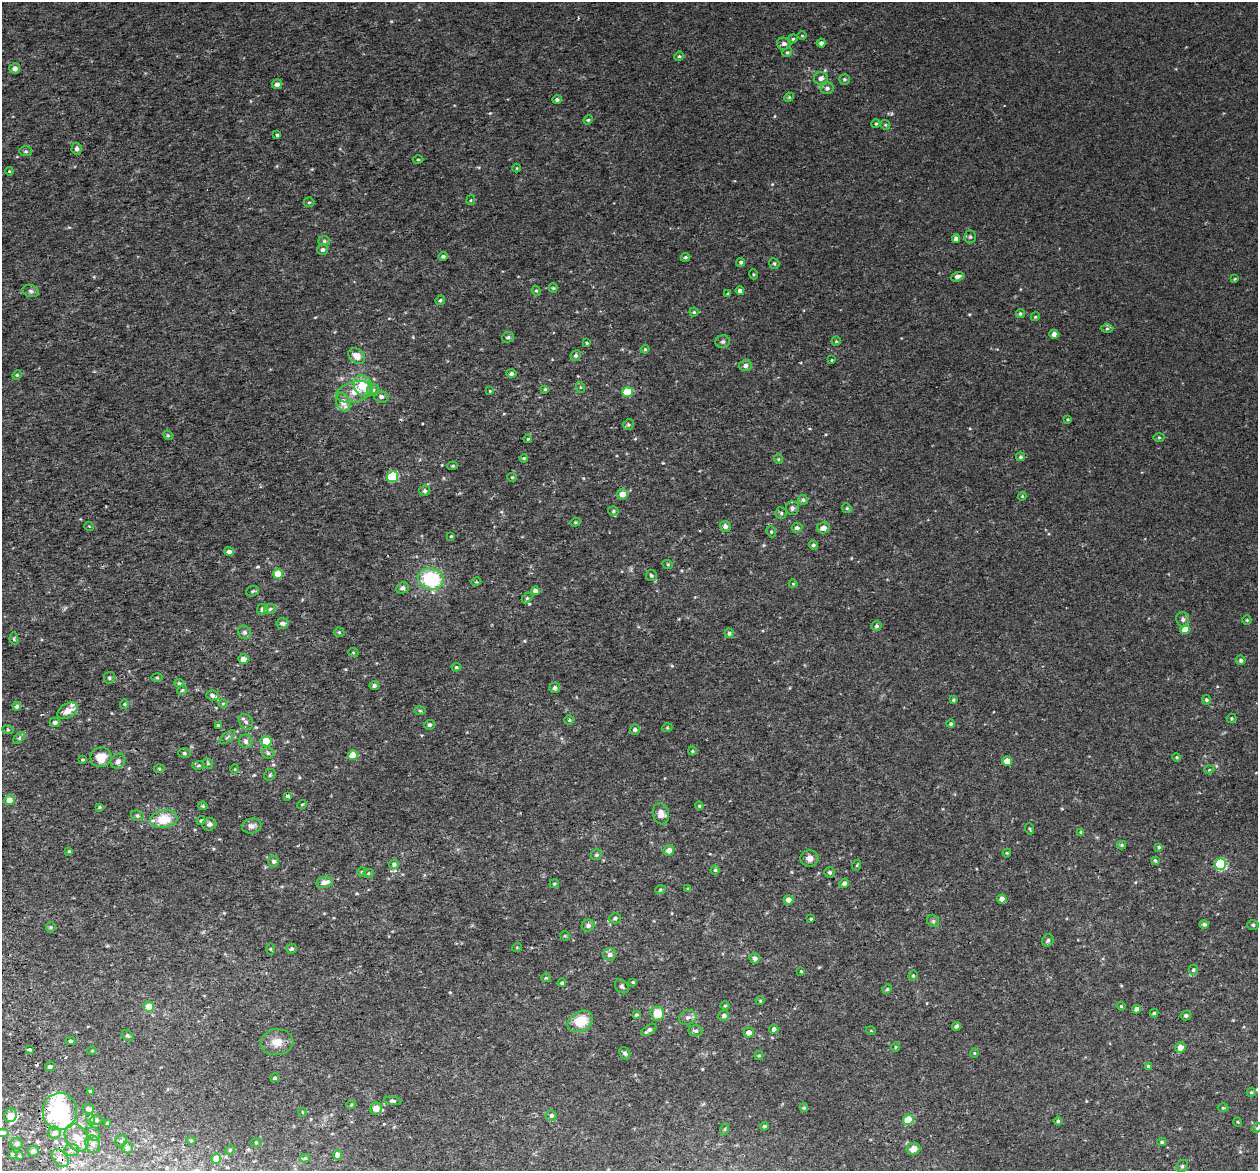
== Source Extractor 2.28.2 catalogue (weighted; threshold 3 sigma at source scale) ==
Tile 7 of 4 x 4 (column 3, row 2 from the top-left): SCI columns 2569-3824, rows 2440-3608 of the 5136 x 4831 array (HDU 1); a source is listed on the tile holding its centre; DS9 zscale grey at full resolution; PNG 1260 x 1173 px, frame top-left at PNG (2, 2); each listed source drawn as its Kron ellipse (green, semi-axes under 4 px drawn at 4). Shown black and unused: <1% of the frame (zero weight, under 2 of 3 exposures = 3% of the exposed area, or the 3 px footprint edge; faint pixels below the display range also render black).
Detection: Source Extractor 2.28.2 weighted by HDU 2 'WHT'; one run over the whole footprint, this tile lists its part. Background 0.00261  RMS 0.0026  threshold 0.0119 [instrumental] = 3 sigma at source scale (4.5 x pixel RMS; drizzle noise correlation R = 1.50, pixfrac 1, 0.0396/0.0396 arcsec/px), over >= 5 px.
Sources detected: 304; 1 cosmic-ray / hot-pixel residue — neither listed nor drawn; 8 inside a brighter listed object's ellipse — not listed separately; the other 295 listed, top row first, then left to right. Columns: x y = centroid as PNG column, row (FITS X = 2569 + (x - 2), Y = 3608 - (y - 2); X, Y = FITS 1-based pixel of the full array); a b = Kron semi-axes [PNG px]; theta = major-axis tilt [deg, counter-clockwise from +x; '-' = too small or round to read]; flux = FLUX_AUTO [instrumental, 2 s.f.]
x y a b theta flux
802 36 5 3 - 0.21
793 39 5 4 - 0.37
821 43 4 4 - 0.89
784 44 7 6 - 0.82
787 52 5 4 - 0.37
679 56 5 4 - 0.3
15 68 5 5 - 1.2
821 78 7 6 - 1
844 79 5 5 - 0.47
277 84 5 5 - 1.1
827 88 6 5 - 0.8
789 97 5 4 - 0.26
557 99 4 4 - 0.59
588 120 5 4 - 0.32
876 124 4 4 - 0.32
885 125 5 4 - 0.35
277 135 3 3 - 0.61
77 149 5 5 - 0.91
25 151 6 5 - 0.44
418 160 5 3 - 0.26
517 168 4 3 - 0.19
9 171 4 3 - 0.22
471 200 5 4 - 0.3
309 202 5 4 - 0.35
970 237 6 5 - 0.51
956 239 4 4 - 1.2
324 241 5 5 - 0.47
323 249 5 5 - 0.75
443 256 5 4 - 0.55
685 257 4 4 - 0.39
741 262 4 4 - 0.48
774 263 6 4 -51 0.38
753 274 5 3 - 0.26
957 277 6 4 22 0.97
1235 279 3 3 - 0.24
553 288 4 4 - 0.33
31 291 8 6 -16 0.71
536 291 5 4 - 0.33
740 291 4 4 - 0.83
728 293 4 4 - 0.22
440 300 5 4 - 0.37
694 312 4 4 - 0.35
1020 314 4 4 - 0.39
1035 317 4 3 - 0.26
1107 329 6 4 2 0.41
1054 334 4 4 - 1.6
508 337 6 5 - 0.61
836 341 4 4 - 0.3
723 342 7 6 - 0.55
587 343 3 3 - 0.25
645 349 4 4 - 0.26
576 355 5 4 - 0.48
357 356 9 7 -37 2.6
832 360 3 2 - 0.21
745 365 6 5 - 1.1
511 373 5 4 - 0.66
17 375 5 4 - 0.25
363 386 10 8 -69 5.9
580 387 5 3 - 0.29
545 389 3 3 - 0.3
373 390 6 6 - 0.6
490 391 4 3 - 0.18
355 392 18 10 14 3.5
627 392 5 5 - 5.9
381 397 7 6 - 0.82
343 402 10 6 -68 2.6
1068 419 4 2 - 0.22
628 425 5 5 - 0.47
168 435 5 4 - 0.35
1159 437 5 3 - 0.29
528 439 4 3 - 0.25
1020 457 4 4 - 0.5
524 458 4 3 - 0.25
778 459 5 3 - 0.22
453 466 5 4 - 0.34
392 477 5 5 - 16
512 477 5 4 - 0.27
425 491 5 5 - 0.66
622 494 5 5 - 2.5
1022 496 4 4 - 0.28
803 500 5 5 - 0.45
792 508 7 6 - 0.84
847 508 5 4 - 0.35
613 511 5 4 - 0.43
781 513 6 5 - 0.47
575 522 5 4 - 0.33
89 526 5 3 - 0.21
725 526 5 5 - 1
797 528 5 4 - 0.65
823 528 6 5 - 1.7
771 532 6 4 -68 0.38
451 536 4 3 - 0.21
813 545 4 4 - 0.49
229 551 5 4 - 1
668 565 5 3 - 0.25
278 574 5 5 - 4.8
651 575 5 5 - 0.58
431 579 13 11 -16 16
476 582 5 3 - 0.25
793 584 4 4 - 0.22
402 588 6 5 - 0.76
252 591 6 5 - 0.43
535 591 4 4 - 1.2
527 598 6 4 45 0.33
262 609 5 5 - 0.87
270 609 6 5 - 0.51
1183 619 7 6 - 0.83
1247 620 5 4 - 0.3
282 623 6 5 - 0.88
876 626 5 5 - 0.59
1185 629 5 4 - 3.1
244 632 7 6 - 0.67
339 632 5 5 - 0.32
729 633 5 4 - 0.59
14 639 6 4 -82 0.31
353 652 5 3 - 0.25
243 659 5 5 - 2
1241 660 5 4 - 0.52
456 667 5 4 - 0.37
157 677 5 3 - 0.29
109 678 6 5 - 0.49
179 683 4 4 - 0.37
374 685 5 4 - 0.64
555 688 5 5 - 0.72
182 690 5 4 - 0.31
212 695 6 5 - 0.8
953 700 4 3 - 0.32
1206 700 5 4 - 0.39
223 703 5 3 - 0.32
124 704 4 4 - 0.27
17 706 4 4 - 0.68
67 711 11 7 30 2.1
420 711 6 3 -1 0.29
1231 718 5 4 - 0.32
569 720 4 4 - 0.35
55 722 5 4 - 0.76
246 722 8 6 -57 0.79
951 724 4 4 - 0.43
218 725 4 3 - 0.36
429 725 5 5 - 0.56
667 728 5 3 - 0.22
8 730 6 4 -19 0.27
635 730 5 4 - 0.67
227 737 9 3 40 0.39
19 738 7 4 46 0.39
246 741 7 6 - 0.94
266 741 5 5 - 5
692 751 4 4 - 0.27
184 753 6 5 - 0.42
268 753 5 5 - 0.46
353 755 5 5 - 4.2
101 757 10 10 - 3.6
1177 757 4 4 - 0.29
83 759 4 3 - 0.33
118 761 8 7 - 1.2
1007 761 5 4 - 3.1
208 763 5 4 - 0.33
199 765 6 4 7 0.35
159 769 5 3 - 0.3
235 769 5 3 - 0.19
1209 770 5 3 - 0.21
270 775 6 5 - 0.41
288 796 4 3 - 1.1
9 800 5 5 - 2.1
302 804 5 3 - 0.19
203 806 5 3 - 0.26
699 806 4 3 - 0.28
99 807 4 3 - 0.29
661 814 11 8 -74 2
137 816 6 5 - 0.44
164 819 13 9 7 6.5
201 821 4 3 - 0.35
209 824 7 6 - 0.77
252 826 10 7 13 1.1
1030 829 5 3 - 0.24
1081 832 4 4 - 0.37
1121 845 4 4 - 0.34
1159 847 4 4 - 0.3
669 850 5 5 - 1.5
69 851 4 3 - 0.25
1007 853 4 4 - 0.26
596 855 5 5 - 0.47
809 858 9 8 - 1.5
1155 860 3 3 - 0.93
273 861 6 5 - 0.78
394 864 5 4 - 0.61
1221 864 5 5 - 25
857 865 6 3 71 0.24
715 870 4 4 - 0.38
362 872 4 4 - 0.28
830 872 5 5 - 0.54
368 874 5 3 - 0.27
324 882 8 5 14 1.8
844 883 5 4 - 0.74
554 884 5 4 - 0.31
688 889 4 4 - 0.29
660 890 5 3 - 0.3
1002 899 5 4 - 1.2
789 900 5 4 - 1.4
615 918 6 5 - 0.53
811 919 4 3 - 0.27
933 921 6 5 - 0.48
1204 924 5 4 - 0.51
1253 925 6 5 - 0.39
588 926 6 6 - 0.93
51 927 5 5 - 0.32
565 936 5 4 - 0.27
1048 940 6 5 - 0.59
517 947 5 3 - 0.22
271 949 5 3 - 0.25
291 949 5 5 - 0.59
610 954 6 6 - 1.1
755 958 5 5 - 0.96
1193 970 5 4 - 0.41
801 971 4 3 - 0.23
913 976 5 4 - 0.34
546 978 5 4 - 0.29
633 982 4 3 - 0.32
562 983 4 4 - 0.35
622 986 8 6 -46 0.59
887 989 5 4 - 0.33
760 1001 4 4 - 0.26
725 1006 5 3 - 0.25
1121 1006 4 4 - 0.26
149 1007 5 5 - 4.1
1137 1009 4 4 - 1.3
1154 1013 4 4 - 0.35
636 1014 4 3 - 0.35
657 1014 7 6 - 4.5
1186 1015 5 5 - 0.57
724 1016 5 5 - 0.86
688 1017 9 7 22 1
580 1021 13 10 30 6.2
956 1026 4 4 - 0.46
774 1029 4 4 - 0.97
649 1030 8 4 35 0.81
696 1031 7 5 -12 0.6
871 1031 5 3 - 0.22
749 1033 5 5 - 1.6
127 1036 6 4 -39 0.47
70 1041 5 4 - 0.46
277 1042 16 13 7 2.9
895 1047 5 3 - 0.25
1180 1047 5 5 - 1.9
29 1049 3 3 - 0.57
92 1051 5 3 - 0.18
625 1053 6 5 - 0.54
974 1053 4 4 - 0.25
759 1055 4 4 - 0.35
1148 1066 4 4 - 0.3
50 1067 5 4 - 0.68
275 1078 4 4 - 0.5
90 1091 4 3 - 0.29
1251 1092 5 4 - 0.31
393 1101 9 4 -6 0.5
351 1105 5 3 - 0.25
376 1108 6 6 - 2.6
804 1108 4 4 - 0.31
1223 1108 5 3 - 0.26
88 1109 6 5 - 1
60 1111 18 17 - 20
302 1112 4 3 - 0.17
10 1115 7 6 - 1.8
551 1116 5 5 - 0.72
90 1119 6 4 -73 0.4
96 1120 6 5 - 0.49
908 1120 5 5 - 5.7
1058 1121 4 4 - 0.41
1238 1122 5 3 - 0.22
108 1123 4 3 - 0.6
764 1126 4 3 - 0.34
1257 1128 5 4 - 0.28
725 1129 6 3 71 0.3
3 1133 5 4 - 0.53
55 1133 6 6 - 1.1
93 1134 7 6 - 0.97
77 1138 15 10 -57 3.4
121 1141 6 5 - 0.46
191 1141 5 3 - 0.25
256 1142 5 3 - 0.25
1162 1142 4 4 - 0.36
17 1144 6 6 - 0.56
93 1144 9 7 -72 1.2
127 1148 6 5 - 0.68
913 1149 7 6 - 1.8
71 1150 8 6 4 0.82
230 1150 5 4 - 0.3
33 1151 5 5 - 0.88
13 1154 4 3 - 0.51
338 1155 4 4 - 1.5
19 1156 4 4 - 0.24
60 1158 10 7 -48 1.7
305 1158 5 4 - 0.3
216 1159 5 5 - 3.4
1182 1166 6 5 - 0.41
Overlapping masked pixels (flux is a lower limit): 1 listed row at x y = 60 1158
Isophote crosses this tile's border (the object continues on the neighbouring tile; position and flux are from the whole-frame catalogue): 2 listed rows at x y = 1257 1128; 3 1133